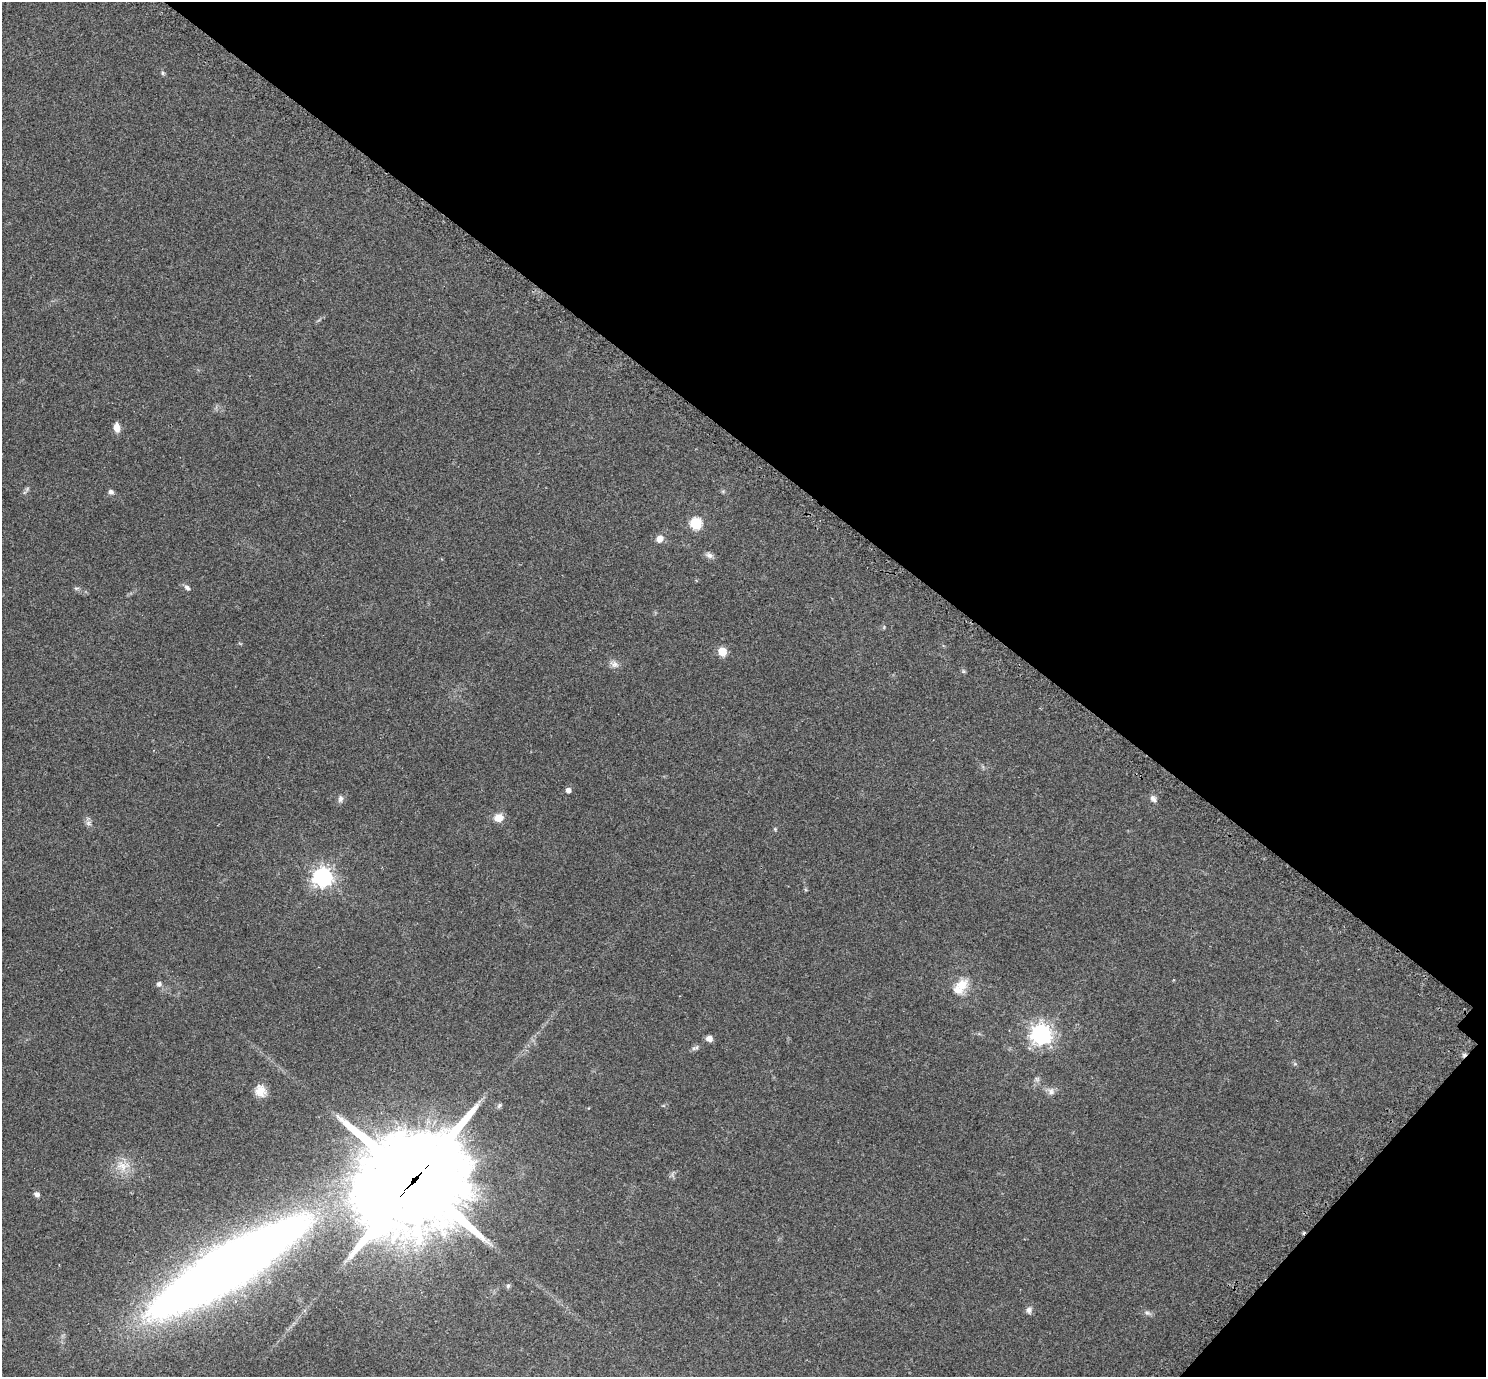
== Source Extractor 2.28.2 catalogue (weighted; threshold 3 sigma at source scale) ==
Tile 8 of 4 x 4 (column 4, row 2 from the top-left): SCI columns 4490-5973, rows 2936-4310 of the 6011 x 6010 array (HDU 1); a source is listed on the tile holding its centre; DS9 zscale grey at full resolution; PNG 1488 x 1379 px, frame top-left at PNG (2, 2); no overlay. Shown black and unused: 35% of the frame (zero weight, under 2 of 3 exposures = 3% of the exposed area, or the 3 px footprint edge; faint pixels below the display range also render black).
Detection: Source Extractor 2.28.2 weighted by HDU 2 'WHT'; one run over the whole footprint, this tile lists its part. Background 0.0573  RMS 0.0073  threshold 0.033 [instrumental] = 3 sigma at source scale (4.5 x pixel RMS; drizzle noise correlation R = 1.50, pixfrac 1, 0.05/0.05 arcsec/px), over >= 5 px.
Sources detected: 36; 1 too faint to see at this stretch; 2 cosmic-ray / hot-pixel residue — not listed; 1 inside a brighter listed object's ellipse — not listed separately; the other 32 listed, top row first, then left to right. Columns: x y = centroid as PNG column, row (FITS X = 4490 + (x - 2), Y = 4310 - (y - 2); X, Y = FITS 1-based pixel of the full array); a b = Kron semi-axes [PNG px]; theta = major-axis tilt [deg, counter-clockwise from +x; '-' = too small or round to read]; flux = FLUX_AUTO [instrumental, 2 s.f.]
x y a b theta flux
163 73 6 5 - 1.1
117 427 10 6 -84 5.9
111 492 7 5 -9 2.1
696 523 6 6 - 60
660 539 8 7 - 4.9
709 555 10 7 -29 2.7
76 588 8 4 0 1.2
187 588 9 6 -35 2
722 652 6 5 - 23
614 664 10 9 - 3.5
568 790 5 4 - 3.4
340 799 10 7 83 2.4
1153 799 10 7 -46 2.7
498 818 10 8 12 7.4
88 823 8 6 -46 2.2
775 829 5 4 - 0.77
322 877 7 7 - 390
159 984 5 5 - 2.6
962 984 20 15 24 12
1041 1034 8 7 - 450
709 1039 7 6 - 3.8
695 1048 12 5 23 1.9
1037 1079 8 4 -45 1.4
260 1091 14 13 - 8
1051 1091 10 8 -83 3.3
122 1166 20 14 -12 11
414 1180 41 34 38 10000
37 1194 6 5 - 2.4
227 1268 110 22 31 1800
508 1286 6 5 - 1.5
1029 1310 10 7 -81 2.5
1147 1313 9 5 -13 2
Overlapping masked pixels (flux is a lower limit): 2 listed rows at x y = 414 1180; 227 1268